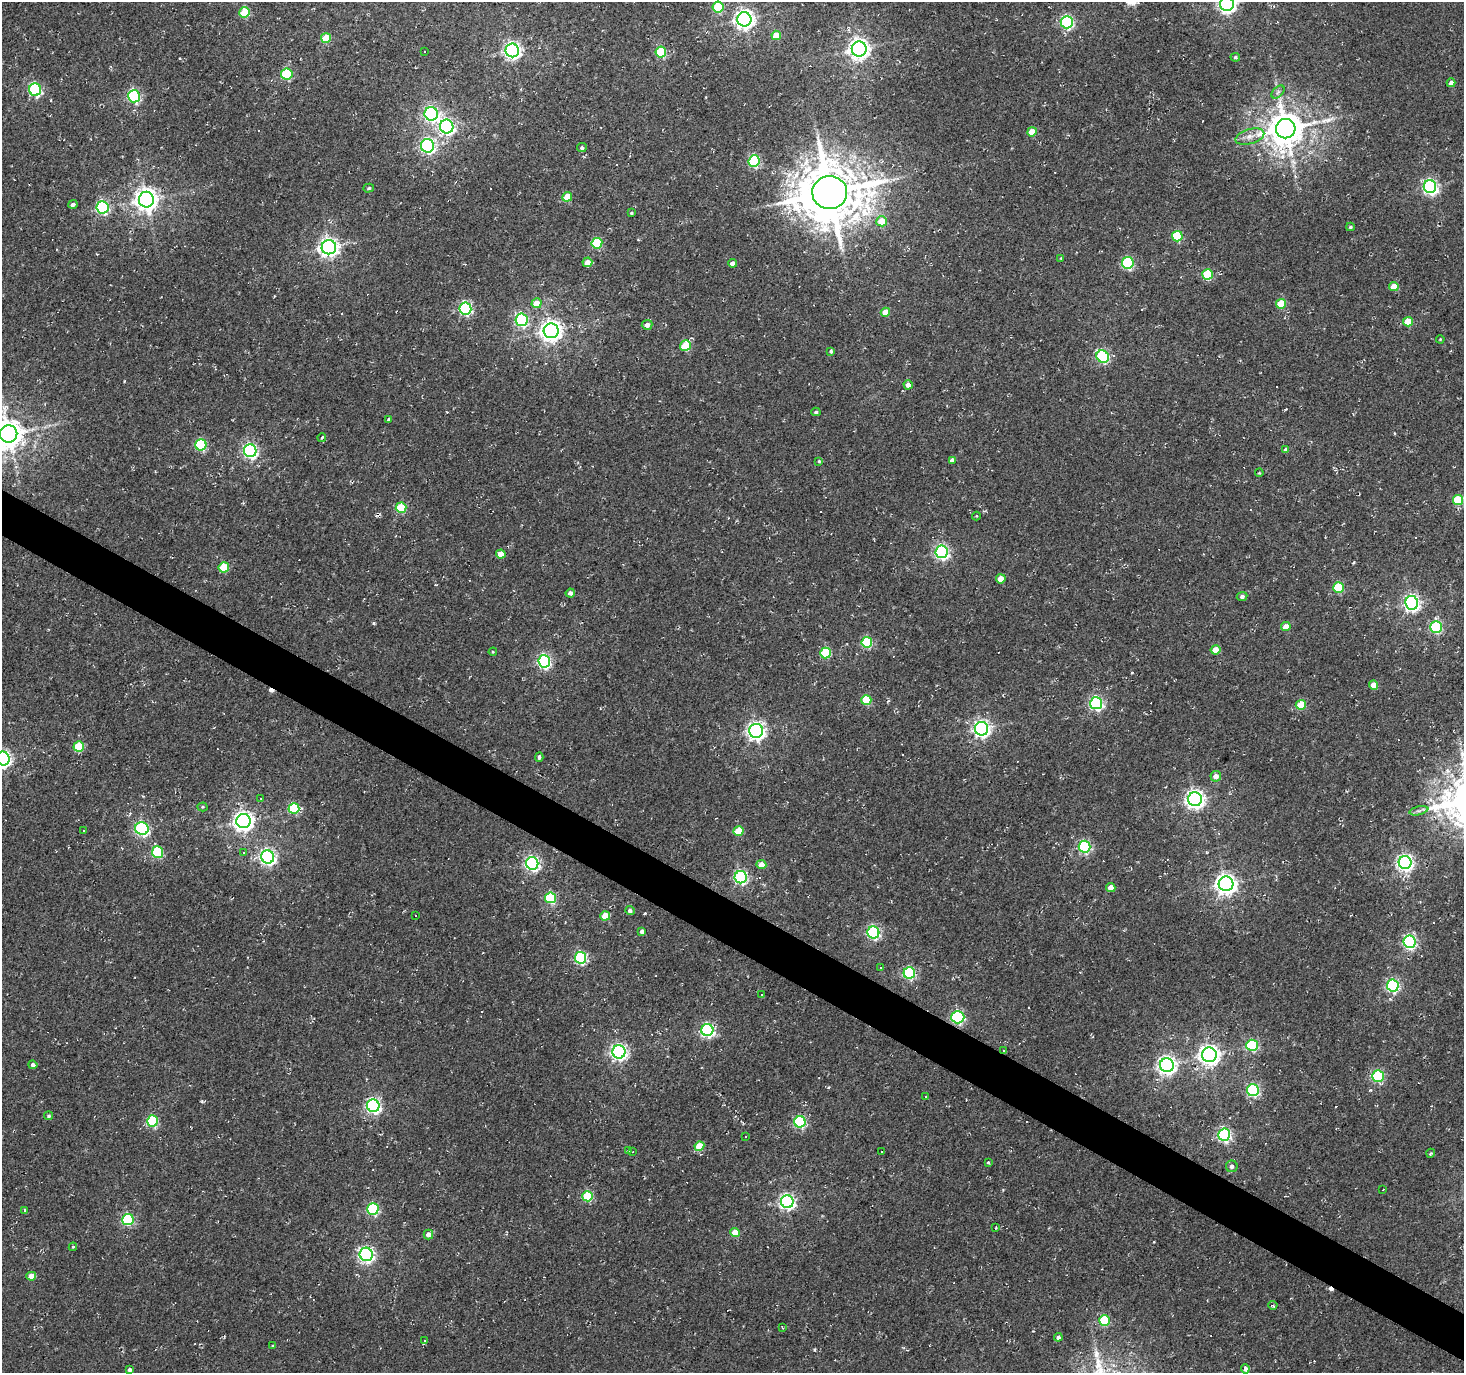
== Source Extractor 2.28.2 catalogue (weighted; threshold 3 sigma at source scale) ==
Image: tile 6 of 4 x 4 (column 2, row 2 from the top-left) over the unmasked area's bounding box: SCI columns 1463-2924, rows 2932-4302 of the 5853 x 5930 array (HDU 1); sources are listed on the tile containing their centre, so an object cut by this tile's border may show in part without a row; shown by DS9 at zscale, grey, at full resolution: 1 PNG px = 1 image px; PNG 1466 x 1375 px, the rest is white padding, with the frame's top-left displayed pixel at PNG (2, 2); every listed detection drawn as its Kron ellipse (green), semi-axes under 4 PNG px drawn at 4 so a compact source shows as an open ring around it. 3% of this frame is shown black and not used: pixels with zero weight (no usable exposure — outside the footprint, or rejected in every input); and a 3 px margin inside the footprint's outer edge (the drizzle kernel's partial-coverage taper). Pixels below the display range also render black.
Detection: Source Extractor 2.28.2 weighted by HDU 2 'WHT'; one run over the whole footprint, this tile lists its part. Background 0.0019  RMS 0.0051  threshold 0.0231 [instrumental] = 3 sigma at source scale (4.5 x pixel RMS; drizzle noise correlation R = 1.50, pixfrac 1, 0.0396/0.0396 arcsec/px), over >= 5 px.
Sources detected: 212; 41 cosmic-ray / hot-pixel residue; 1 long thin detection or spike segment (spike, bleed or trail) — neither listed nor drawn; the other 170 listed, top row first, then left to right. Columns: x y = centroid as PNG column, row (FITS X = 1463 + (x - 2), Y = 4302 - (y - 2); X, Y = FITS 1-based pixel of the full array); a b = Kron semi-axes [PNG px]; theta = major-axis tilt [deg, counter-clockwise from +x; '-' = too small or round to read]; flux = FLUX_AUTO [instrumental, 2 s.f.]
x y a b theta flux
1227 4 7 7 - 210
718 7 5 5 - 27
245 12 5 5 - 19
744 19 7 7 - 290
1067 22 6 6 - 84
776 35 5 4 - 8.6
326 38 5 5 - 15
859 49 7 7 - 330
512 50 7 6 - 200
424 51 3 2 - 0.63
661 52 5 5 - 30
1235 57 5 4 - 0.76
287 74 5 5 - 39
1451 83 4 4 - 2.4
35 90 6 6 - 74
1278 92 8 4 45 1.2
134 96 6 6 - 71
431 114 7 6 - 130
447 127 7 6 - 140
1286 129 10 9 - 1300
1032 132 5 4 - 9.9
1250 136 15 7 16 3.9
428 146 7 6 - 120
582 148 5 4 - 1.2
754 161 6 5 - 44
1430 187 6 6 - 130
369 188 5 4 - 0.86
830 192 17 16 - 3400
567 197 5 4 - 11
146 200 8 7 - 410
73 204 5 4 - 1.5
103 207 6 6 - 65
631 213 4 3 - 0.57
882 221 5 5 - 10
1350 227 4 3 - 0.72
1177 236 5 5 - 30
597 243 5 5 - 26
329 247 7 7 - 260
1061 258 3 3 - 0.41
587 262 5 4 - 4.8
732 263 4 4 - 1.9
1128 263 6 6 - 51
1207 275 5 5 - 29
1394 286 5 4 - 7
537 303 5 5 - 8.8
1281 304 5 5 - 18
465 308 6 6 - 74
885 312 5 4 - 7.2
522 320 6 6 - 64
1408 322 5 5 - 13
647 325 5 5 - 2.7
551 331 7 7 - 360
1440 339 4 3 - 0.49
685 346 5 5 - 21
831 351 4 4 - 0.73
1103 357 6 6 - 67
908 385 4 4 - 2.7
816 412 4 4 - 0.82
389 419 3 3 - 0.85
9 434 8 8 - 920
322 438 4 3 - 0.66
201 445 5 5 - 44
1286 450 4 4 - 2.1
250 451 6 6 - 110
952 460 4 4 - 2
819 461 4 4 - 0.6
1259 473 4 3 - 0.44
1458 500 5 5 - 21
401 508 5 5 - 24
976 516 4 4 - 0.48
942 552 6 6 - 110
501 554 5 4 - 6.4
224 567 5 5 - 19
1001 579 5 4 - 8.1
1338 587 5 5 - 27
570 593 4 4 - 1.7
1242 596 5 4 - 1.4
1412 603 7 6 - 170
1286 627 5 4 - 8.1
1436 627 6 6 - 54
867 642 5 5 - 37
1215 650 5 4 - 8.6
493 652 4 3 - 0.43
825 653 5 5 - 30
544 661 6 6 - 97
1373 685 4 4 - 6.5
866 700 5 5 - 22
1096 703 6 6 - 100
1301 705 5 5 - 17
982 729 7 6 - 190
756 731 7 7 - 220
79 746 5 5 - 21
539 757 5 3 - 0.97
3 758 7 6 - 140
1216 776 5 5 - 3.4
261 798 3 2 - 0.33
1195 799 7 7 - 260
202 807 5 4 - 0.58
294 808 5 5 - 29
1419 811 9 4 13 1.3
243 821 7 7 - 300
142 829 7 6 - 96
83 830 3 3 - 1.2
739 831 5 4 - 15
1084 847 6 6 - 73
158 852 6 5 - 38
244 853 2 2 - 0.44
268 857 6 6 - 160
532 863 6 6 - 120
1405 863 6 6 - 180
761 865 5 4 - 4.6
741 877 6 6 - 87
1226 884 7 7 - 330
1111 887 5 4 - 4.8
551 898 5 5 - 39
630 911 5 4 - 1.7
415 915 2 2 - 0.42
605 916 5 4 - 13
642 931 4 4 - 1.7
873 932 6 6 - 76
1409 942 6 6 - 91
581 958 6 5 - 70
881 967 3 3 - 0.99
909 973 6 5 - 58
1393 986 6 6 - 78
761 995 3 3 - 1.6
958 1017 6 6 - 67
707 1030 6 6 - 95
1252 1045 6 5 - 45
1004 1051 3 3 - 1.3
619 1052 6 6 - 170
1209 1055 7 7 - 290
33 1065 4 4 - 1.8
1167 1065 7 7 - 220
1378 1076 6 5 - 50
1253 1090 6 6 - 67
926 1097 3 3 - 1.6
373 1106 6 6 - 130
49 1116 4 4 - 0.95
152 1121 5 5 - 40
800 1122 5 5 - 64
1224 1135 6 6 - 96
745 1136 3 3 - 0.85
699 1146 5 4 - 11
628 1151 4 3 - 1
881 1151 3 3 - 26
633 1152 3 2 - 0.36
1431 1153 4 3 - 0.57
988 1162 3 3 - 0.57
1232 1166 6 6 - 1.8
1383 1190 3 2 - 0.64
588 1196 5 5 - 34
787 1202 6 6 - 150
373 1209 6 5 - 54
25 1210 3 3 - 0.45
128 1219 5 5 - 55
996 1228 4 2 - 0.44
735 1233 4 4 - 12
428 1235 5 5 - 3.2
73 1247 4 3 - 0.52
366 1254 7 6 - 120
31 1276 5 4 - 6
1273 1305 4 4 - 0.82
1104 1320 5 5 - 34
783 1328 4 3 - 0.4
1058 1337 4 4 - 1.9
425 1341 3 2 - 0.64
273 1346 3 3 - 0.65
1245 1369 5 3 - 4.5
130 1370 4 3 - 1.5
Overlapping masked pixels (flux is a lower limit): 2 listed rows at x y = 958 1017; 1004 1051
Isophote crosses this tile's border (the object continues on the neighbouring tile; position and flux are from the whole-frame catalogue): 3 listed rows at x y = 1227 4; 9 434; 3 758
Unlisted compact peaks at least as high as the median listed source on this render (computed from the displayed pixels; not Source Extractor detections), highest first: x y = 374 623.